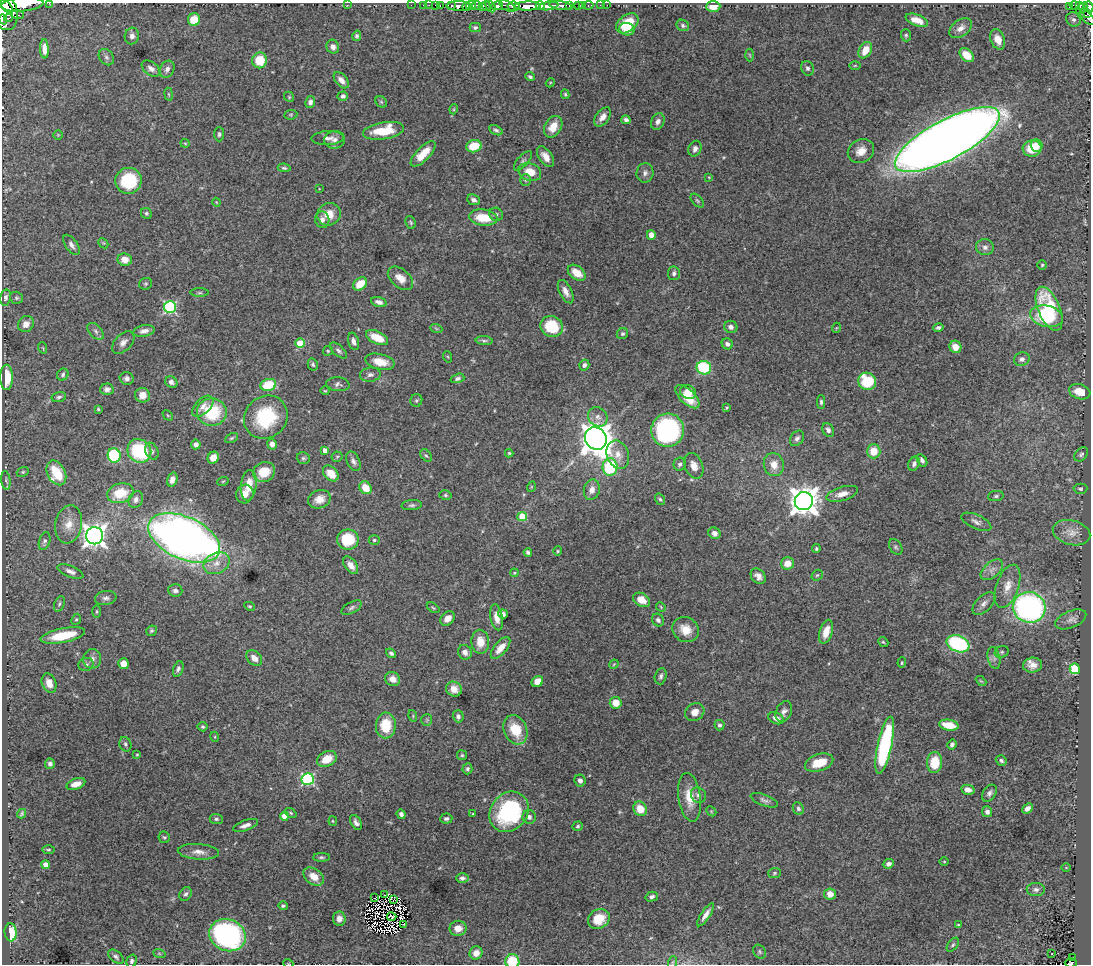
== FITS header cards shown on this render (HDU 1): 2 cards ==
NAXIS1  =                 1089
NAXIS2  =                  962

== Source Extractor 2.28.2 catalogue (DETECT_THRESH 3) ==
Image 1089 x 962 px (HDU 1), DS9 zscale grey, 1 PNG px = 1 image px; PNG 1093 x 966 px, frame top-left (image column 1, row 962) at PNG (2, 3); each listed source drawn as its Kron ellipse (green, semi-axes under 4 px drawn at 4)
Background 2.5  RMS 0.032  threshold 0.0953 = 3 sigma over >= 5 px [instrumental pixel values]
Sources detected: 394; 8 with non-positive FLUX_AUTO (blend fragments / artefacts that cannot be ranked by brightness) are neither listed nor drawn; the other 386 listed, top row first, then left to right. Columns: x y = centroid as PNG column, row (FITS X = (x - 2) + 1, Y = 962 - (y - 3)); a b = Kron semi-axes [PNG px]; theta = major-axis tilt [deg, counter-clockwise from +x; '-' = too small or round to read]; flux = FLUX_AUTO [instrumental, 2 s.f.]
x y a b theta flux
49 3 2 2 - 31
22 4 21 7 5 7500
347 5 2 2 - 120
411 5 2 2 - 37
423 5 2 2 - 21
429 5 2 2 - 41
440 5 2 2 - 38
471 5 5 3 - 1500
476 5 5 3 - 630
540 5 5 3 - 1100
561 5 11 3 -6 910
569 5 3 3 - 330
579 5 3 3 - 140
583 5 2 2 - 6.7
589 5 5 3 - 76
600 5 2 2 - 27
607 5 2 2 - 14
1075 5 5 3 - 380
1080 5 3 3 - 220
436 6 4 3 - 160
452 6 3 3 - 260
458 6 12 5 0 2500
467 6 4 3 - 1400
482 6 4 3 - 250
486 6 5 3 - 360
491 6 6 3 -58 470
497 6 6 3 9 1700
507 6 9 4 -29 1100
514 6 6 4 -8 1400
527 6 13 4 1 5700
549 6 10 4 10 3000
713 6 7 5 2 26
1070 6 4 4 - 420
7 7 8 4 -51 2100
1089 7 5 4 - 970
1082 8 6 3 44 470
4 12 19 12 -73 8500
1088 13 4 3 - 400
17 14 7 4 -7 820
1087 17 9 5 -48 800
8 18 4 2 - 560
3 19 5 3 - 1100
1073 19 7 6 - 5.2
194 20 6 6 - 42
917 20 12 5 -20 24
627 23 12 8 36 62
683 25 6 5 - 4.9
475 27 5 4 - 4.9
961 28 13 8 37 15
627 29 8 6 -15 23
906 35 6 5 - 3.7
132 36 8 7 - 8.9
357 36 5 4 - 4.4
998 39 10 7 -68 21
333 47 7 6 - 11
44 49 10 4 -87 13
865 50 9 6 61 29
750 55 6 4 -87 2.8
967 55 8 5 -46 31
106 57 9 7 -51 6.6
259 60 8 7 - 60
855 65 5 3 - 2.2
807 68 7 6 - 5.9
151 69 10 6 -36 11
167 69 9 7 61 9.5
530 77 5 4 - 3.7
341 80 9 6 -48 15
550 83 5 3 - 1.9
169 94 6 3 -81 2.2
565 94 5 3 - 2.9
343 96 5 4 - 7.5
289 97 5 4 - 2.5
310 102 6 5 - 8.4
381 102 6 5 - 3.5
454 109 5 3 - 2
291 115 6 4 7 2.9
603 117 11 6 51 15
626 120 5 4 - 7
658 122 8 6 65 9.4
553 127 11 8 59 31
496 130 7 4 -27 4.9
383 131 20 8 9 70
219 134 7 5 89 4.9
58 135 4 4 - 2.2
328 138 16 7 3 13
335 140 10 8 8 11
947 140 58 20 28 5100
185 143 4 4 - 2.2
474 146 8 6 14 48
1036 146 6 6 - 16
1032 148 9 8 - 50
695 149 8 6 67 9.8
861 151 14 11 31 24
423 154 16 7 46 40
546 157 11 6 -54 18
523 161 12 5 48 6.2
284 168 6 4 -8 3.7
530 172 12 8 -20 36
645 173 9 8 - 9.3
709 177 4 3 - 1.7
525 180 6 5 - 3.6
128 181 13 13 - 110
319 189 3 3 - 1.3
474 200 6 5 - 7.9
697 201 8 5 -45 4
216 202 4 3 - 1.7
146 213 6 5 - 3.7
329 214 12 11 - 32
496 214 7 6 - 5.4
483 218 14 8 -7 59
322 220 8 7 - 11
411 222 6 5 - 3.5
651 235 5 4 - 19
103 243 6 4 -44 2.4
71 245 11 6 -55 9.8
985 247 9 8 - 9.6
125 259 7 6 - 24
1042 265 5 4 - 3.1
577 273 10 6 -37 32
674 273 7 6 - 6.7
400 278 14 9 -40 23
146 284 6 6 - 3.9
360 284 7 5 41 38
566 292 13 6 -64 13
200 293 9 4 0 4.4
5 297 8 5 78 6.3
16 298 6 6 - 4
379 302 8 5 -16 9.1
170 307 6 6 - 270
1049 309 23 11 -68 140
1047 316 17 10 -12 140
26 324 8 7 - 17
552 326 11 10 - 68
731 327 7 6 - 8.2
436 328 6 4 -20 2.9
836 328 5 3 - 1.6
938 328 5 4 - 4.5
96 331 10 6 -46 7.7
144 331 11 5 11 9.8
622 334 6 5 - 4.1
377 338 12 6 -25 40
353 341 9 5 -74 9.2
484 341 8 4 -4 4.5
123 343 13 8 45 12
300 343 5 4 - 71
727 344 6 5 - 8.3
955 347 6 6 - 20
43 348 6 3 -71 1.8
328 351 5 4 - 3
338 351 10 5 -42 6
448 357 6 3 -71 2.2
1022 359 8 6 18 8.4
380 362 15 7 -12 31
313 364 6 5 - 3.8
584 365 5 5 - 7.9
704 368 7 6 - 110
63 375 6 5 - 4.9
370 375 10 7 7 8.3
7 377 12 6 90 54
127 378 7 6 - 7.6
457 378 7 4 17 5.9
867 381 9 8 - 100
171 382 6 5 - 7.9
338 384 12 7 -6 7.3
268 385 8 6 17 76
107 389 6 5 - 8.3
325 391 4 4 - 2.2
688 392 8 6 -23 20
1080 392 11 7 -17 34
142 395 7 7 - 22
59 397 7 5 15 5.1
687 397 15 7 -43 41
416 400 6 6 - 3.9
821 402 7 4 -89 4.3
203 406 13 7 45 13
727 408 4 3 - 2.6
98 409 3 3 - 2.5
212 412 15 14 - 120
168 415 6 3 -45 2.1
266 417 23 20 43 140
598 417 10 9 - 12
668 430 17 16 - 300
828 430 7 5 -62 7
231 438 7 4 27 3.3
596 438 11 10 - 3300
797 438 8 6 53 7.5
196 444 5 5 - 9.3
272 444 5 4 - 12
325 450 4 4 - 15
139 451 12 11 - 140
152 451 9 6 -66 7.4
874 451 7 7 - 36
509 453 4 4 - 2.9
1081 454 8 5 48 4.9
114 455 7 6 - 170
426 455 7 4 -51 4.2
618 455 15 11 -69 22
337 457 5 5 - 3.1
213 458 6 5 - 22
303 458 6 6 - 4.2
922 460 7 4 -59 6.4
353 461 10 6 -64 8
680 464 6 6 - 5.3
914 464 7 5 65 7.6
774 465 11 10 - 26
694 466 13 9 -68 16
610 467 9 7 87 120
23 472 6 4 21 3.1
264 472 11 10 - 48
56 473 13 9 -63 77
331 473 9 6 -47 34
6 480 9 4 -83 3.8
172 480 7 5 72 12
223 481 6 3 19 2.3
249 485 15 8 84 36
531 487 5 3 - 2
365 488 7 5 -51 37
1080 489 7 5 2 3.6
592 490 10 8 75 15
120 493 13 9 16 61
245 494 9 8 - 19
842 494 16 7 17 21
445 495 6 5 - 3.5
996 496 8 5 8 4.9
136 499 9 6 66 11
319 499 11 9 21 20
660 499 6 4 -54 3.6
804 501 9 9 - 2900
412 505 10 5 4 5.5
522 517 5 4 - 62
976 522 16 7 -24 11
69 524 19 13 79 32
714 533 6 5 - 10
1072 533 19 12 -15 26
94 536 8 8 - 1600
184 538 38 21 -24 1700
348 539 11 10 - 83
374 540 5 4 - 3.7
45 541 9 5 72 6.8
896 547 8 5 -55 4.3
816 549 4 3 - 3.1
558 551 4 4 - 2.6
528 552 4 4 - 5.4
217 563 13 10 26 24
788 563 6 6 - 25
351 565 10 6 -54 15
992 570 13 7 40 14
70 571 14 5 -22 10
514 573 4 3 - 2.1
817 575 6 5 - 3.5
758 576 8 6 -48 11
1008 586 22 11 70 33
175 590 7 6 - 7.4
106 598 11 7 9 8.5
642 600 9 6 -30 24
984 603 14 7 44 12
59 604 8 5 68 4.6
250 606 5 4 - 2.7
661 607 5 4 - 2.4
1029 607 16 15 - 600
352 608 11 5 29 5.6
433 608 7 4 -32 2.7
96 612 6 3 90 2.4
503 614 5 4 - 6.5
497 617 13 6 -80 19
448 618 8 6 45 17
76 619 6 4 66 3.2
1071 619 16 8 23 13
658 620 7 5 -51 6.5
686 630 14 12 -34 32
151 631 6 5 - 3.6
826 632 12 6 73 29
63 635 22 7 11 79
480 642 12 9 -88 32
883 642 5 4 - 2.9
958 644 12 8 -21 240
500 648 13 6 50 25
465 652 7 6 - 11
1002 652 7 5 20 4.8
391 653 5 4 - 5.7
254 658 9 6 -45 15
994 658 11 6 -76 9.1
92 659 10 9 - 11
902 663 5 4 - 2.7
86 664 8 6 20 6.5
124 664 5 5 - 25
614 664 5 4 - 2.3
1033 665 9 7 6 17
178 669 8 5 71 6.3
1075 669 5 5 - 180
661 676 8 6 76 6.1
393 679 8 7 - 15
537 681 6 5 - 23
981 681 6 3 -43 2.3
49 683 10 7 -69 23
454 689 8 7 - 17
616 703 6 5 - 29
695 712 10 8 29 16
784 712 11 7 65 9.3
413 716 6 3 -73 2.4
458 716 6 5 - 7.3
776 718 8 5 -25 13
427 720 6 5 - 3
386 725 13 10 89 61
720 725 5 5 - 5.4
949 725 10 5 -10 49
203 727 5 5 - 3.5
515 730 15 11 -65 57
215 737 5 3 - 1.8
125 744 7 6 - 5.1
885 745 29 7 78 290
952 745 5 4 - 5.7
137 754 3 2 - 2.1
462 755 5 5 - 3.1
327 759 10 7 27 39
1001 760 6 5 - 5
935 762 10 7 87 62
819 763 14 8 18 47
50 764 5 5 - 7.1
467 769 5 5 - 5.2
308 779 6 6 - 310
580 780 6 5 - 7.8
76 784 10 5 20 23
968 790 7 5 -12 13
989 793 9 6 55 7.3
698 795 8 7 - 8.3
689 797 24 11 -82 40
764 800 14 5 -21 7.9
798 808 6 5 - 5
1027 808 6 4 43 8.2
640 809 7 6 - 36
711 811 6 4 -45 2.7
509 812 21 18 51 240
987 812 5 5 - 6.5
291 813 6 4 -37 3.1
22 814 5 3 - 3.5
401 814 5 4 - 6.2
473 814 3 3 - 2.1
285 816 4 4 - 32
529 817 7 6 - 8.1
216 819 6 5 - 4.2
446 819 6 5 - 4.8
333 821 4 4 - 2.2
356 822 8 5 -60 7.7
245 825 13 5 19 12
578 826 5 4 - 3.4
164 837 6 5 - 3.6
48 850 6 3 1 2.5
198 852 21 7 -4 19
321 857 8 4 0 4.2
944 861 5 3 - 1.8
888 864 6 4 22 7.4
46 865 4 4 - 17
1066 868 4 3 - 1.7
774 873 6 5 - 4
314 877 11 7 -36 26
462 878 6 5 - 8.3
1036 889 9 6 1 8.1
186 894 7 5 59 6.1
830 894 6 5 - 20
384 895 3 2 - 2.8
652 897 6 5 - 6.4
375 898 4 2 - 1.2
394 899 3 2 - 1.6
283 906 4 4 - 3.6
706 915 13 4 57 13
392 917 4 2 - 1.6
339 919 7 6 - 12
599 919 11 9 30 42
404 924 3 2 - 1.5
958 925 3 2 - 1.9
458 928 8 7 - 19
11 932 9 6 -86 48
227 935 19 15 -22 480
953 945 8 4 52 4.3
760 952 7 6 - 4
159 953 6 4 -20 3
476 953 7 6 - 18
1052 954 3 2 - 7
116 957 9 5 -38 5.8
1073 958 3 2 - 52
132 961 6 5 - 4.7
512 961 7 7 - 76
673 962 6 4 71 3.1
288 963 5 3 - 1.8
1071 963 6 4 1 290
At the frame edge (FLAGS 8, measured only in part): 8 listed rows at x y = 49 3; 22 4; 1089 7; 4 12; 3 19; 512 961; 288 963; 1071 963
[8 non-positive-flux detections neither listed nor drawn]